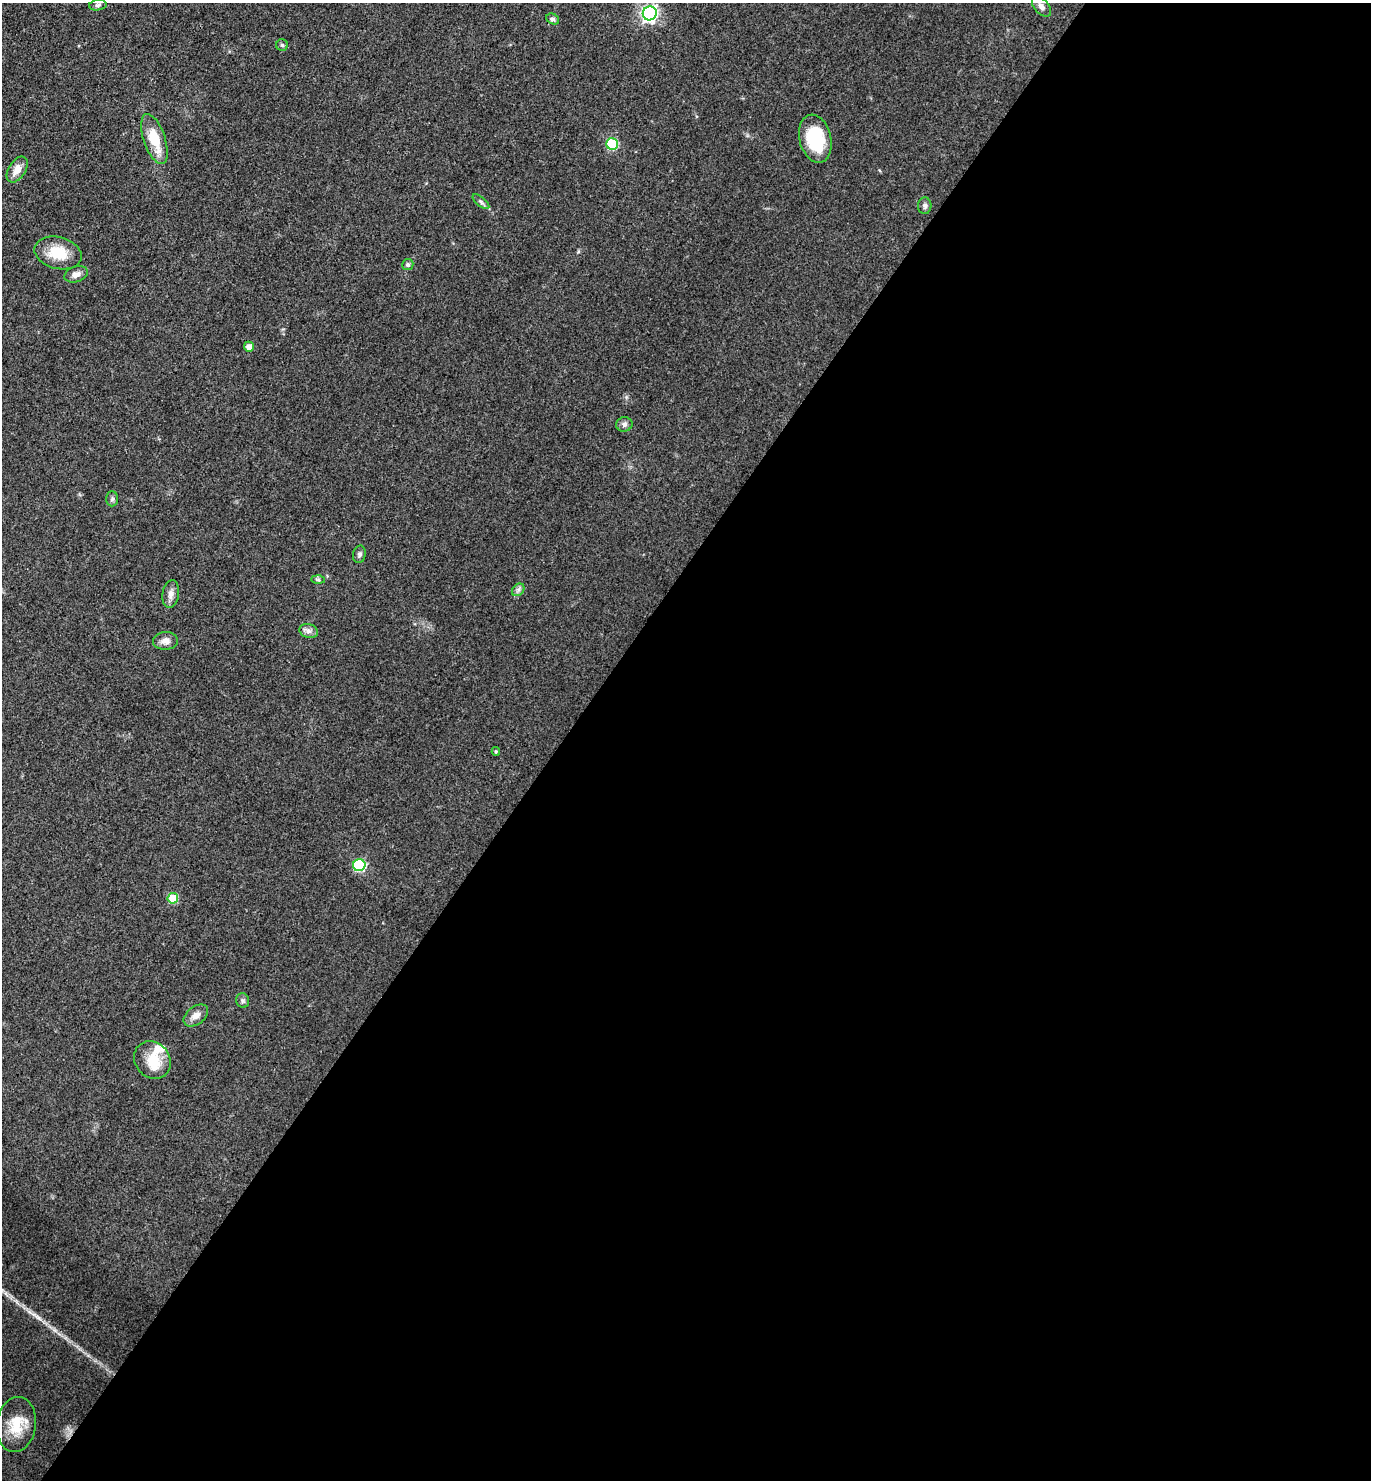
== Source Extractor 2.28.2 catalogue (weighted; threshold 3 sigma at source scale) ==
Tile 12 of 4 x 4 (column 4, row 3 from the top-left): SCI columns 4401-5769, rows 1481-2958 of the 5922 x 5917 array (HDU 1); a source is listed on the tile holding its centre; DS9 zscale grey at full resolution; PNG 1373 x 1482 px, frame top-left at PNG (2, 3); each listed source drawn as its Kron ellipse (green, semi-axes under 4 px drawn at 4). Shown black and unused: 59% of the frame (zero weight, under 3 of 4 exposures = <1% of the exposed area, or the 3 px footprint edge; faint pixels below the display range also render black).
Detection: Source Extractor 2.28.2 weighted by HDU 2 'WHT'; one run over the whole footprint, this tile lists its part. Background 0.071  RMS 0.0061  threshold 0.0277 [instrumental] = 3 sigma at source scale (4.5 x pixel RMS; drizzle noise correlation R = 1.50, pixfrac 1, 0.05/0.05 arcsec/px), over >= 5 px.
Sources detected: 32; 2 inside a brighter listed object's ellipse — not listed separately; the other 30 listed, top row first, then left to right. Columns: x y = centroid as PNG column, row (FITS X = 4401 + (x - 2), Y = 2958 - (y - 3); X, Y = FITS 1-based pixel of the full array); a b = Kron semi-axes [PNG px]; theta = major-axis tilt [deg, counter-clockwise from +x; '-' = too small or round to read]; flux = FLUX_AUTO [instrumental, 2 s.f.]
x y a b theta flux
98 5 9 5 9 1.4
1041 6 12 7 -47 3.2
650 13 7 7 - 200
553 19 7 5 -30 1.4
282 45 6 5 - 1.1
154 139 26 10 -71 18
815 139 24 16 -76 32
612 144 6 6 - 49
17 169 14 8 57 7
481 202 10 4 -39 1.5
925 206 8 6 86 1.9
58 253 24 16 -14 17
408 264 5 5 - 1.3
76 274 12 7 18 3.7
249 347 5 5 - 4.2
624 424 8 7 - 2
112 499 7 6 - 1.5
359 554 9 6 78 1.7
318 580 7 4 -1 1
518 590 7 5 45 1.8
171 594 14 8 81 3.7
309 631 9 7 -16 2.6
165 641 12 9 3 3.9
496 751 4 4 - 0.69
359 865 6 6 - 60
173 898 5 5 - 24
243 1000 7 6 - 1.6
196 1016 14 9 39 4.8
152 1060 20 17 -49 15
16 1425 28 20 82 18
Unlisted compact peaks at least as high as the median listed source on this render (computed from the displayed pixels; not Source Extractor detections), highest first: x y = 39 1318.